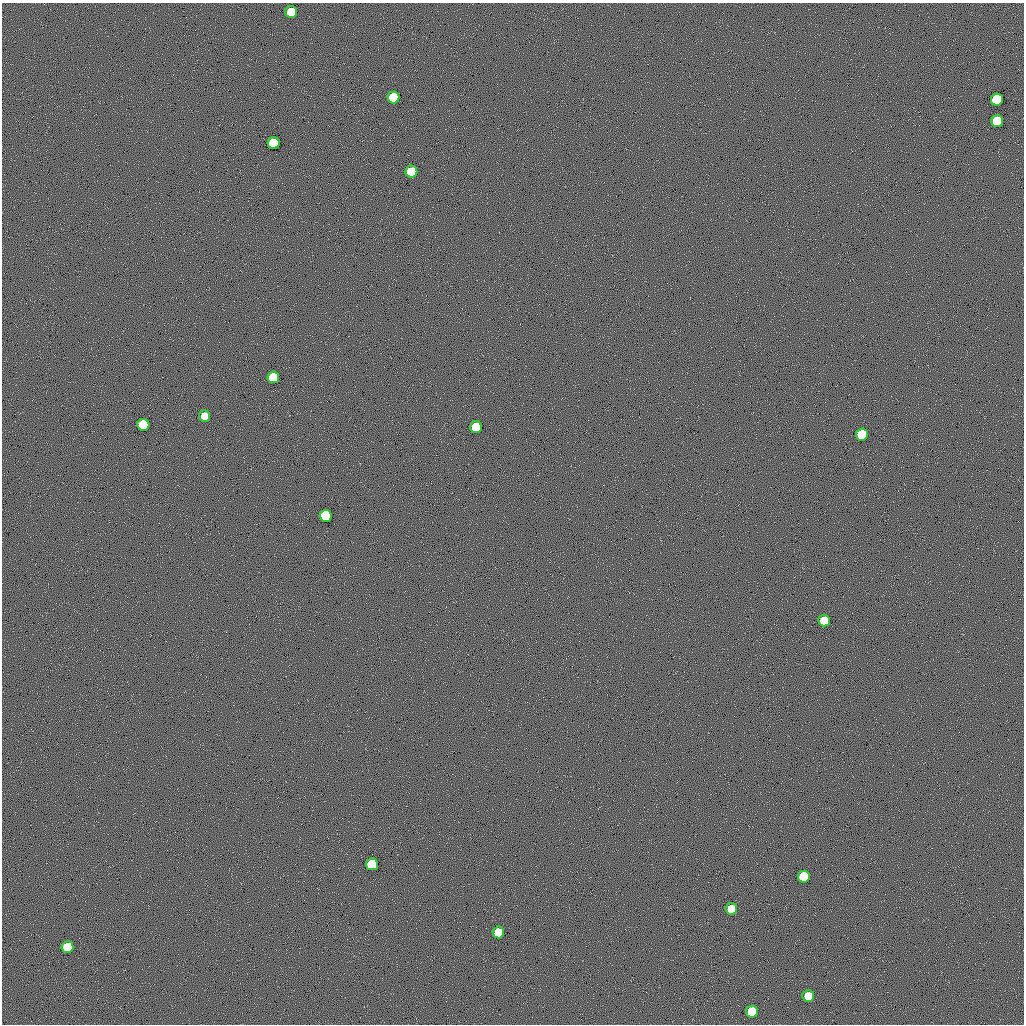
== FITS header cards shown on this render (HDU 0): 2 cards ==
NAXIS1  =                 1022 / length of data axis 1
NAXIS2  =                 1022 / length of data axis 2

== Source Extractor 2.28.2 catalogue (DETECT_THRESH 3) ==
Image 1022 x 1022 px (HDU 0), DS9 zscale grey, 1 PNG px = 1 image px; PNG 1026 x 1026 px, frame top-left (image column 1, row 1022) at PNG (2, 3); each listed source drawn as its Kron ellipse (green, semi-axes under 4 px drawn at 4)
Background 0.498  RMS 7.5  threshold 22.5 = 3 sigma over >= 5 px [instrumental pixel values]
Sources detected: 20; all 20 listed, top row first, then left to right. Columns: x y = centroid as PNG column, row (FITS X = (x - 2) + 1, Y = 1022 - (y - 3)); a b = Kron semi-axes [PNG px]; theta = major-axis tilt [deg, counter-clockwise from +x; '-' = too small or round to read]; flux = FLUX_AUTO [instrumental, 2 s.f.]
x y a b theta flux
291 12 6 6 - 58000
393 97 6 6 - 58000
997 100 6 6 - 170000
997 121 6 6 - 87000
274 143 6 6 - 150000
411 172 6 6 - 80000
273 377 6 6 - 71000
204 416 6 5 - 14000
143 425 6 6 - 150000
476 427 6 6 - 95000
862 434 6 6 - 97000
326 516 6 6 - 180000
824 620 6 6 - 27000
372 864 6 6 - 120000
804 877 6 6 - 94000
731 909 6 6 - 25000
498 932 6 6 - 35000
67 947 6 6 - 49000
808 996 6 6 - 28000
752 1012 6 6 - 98000